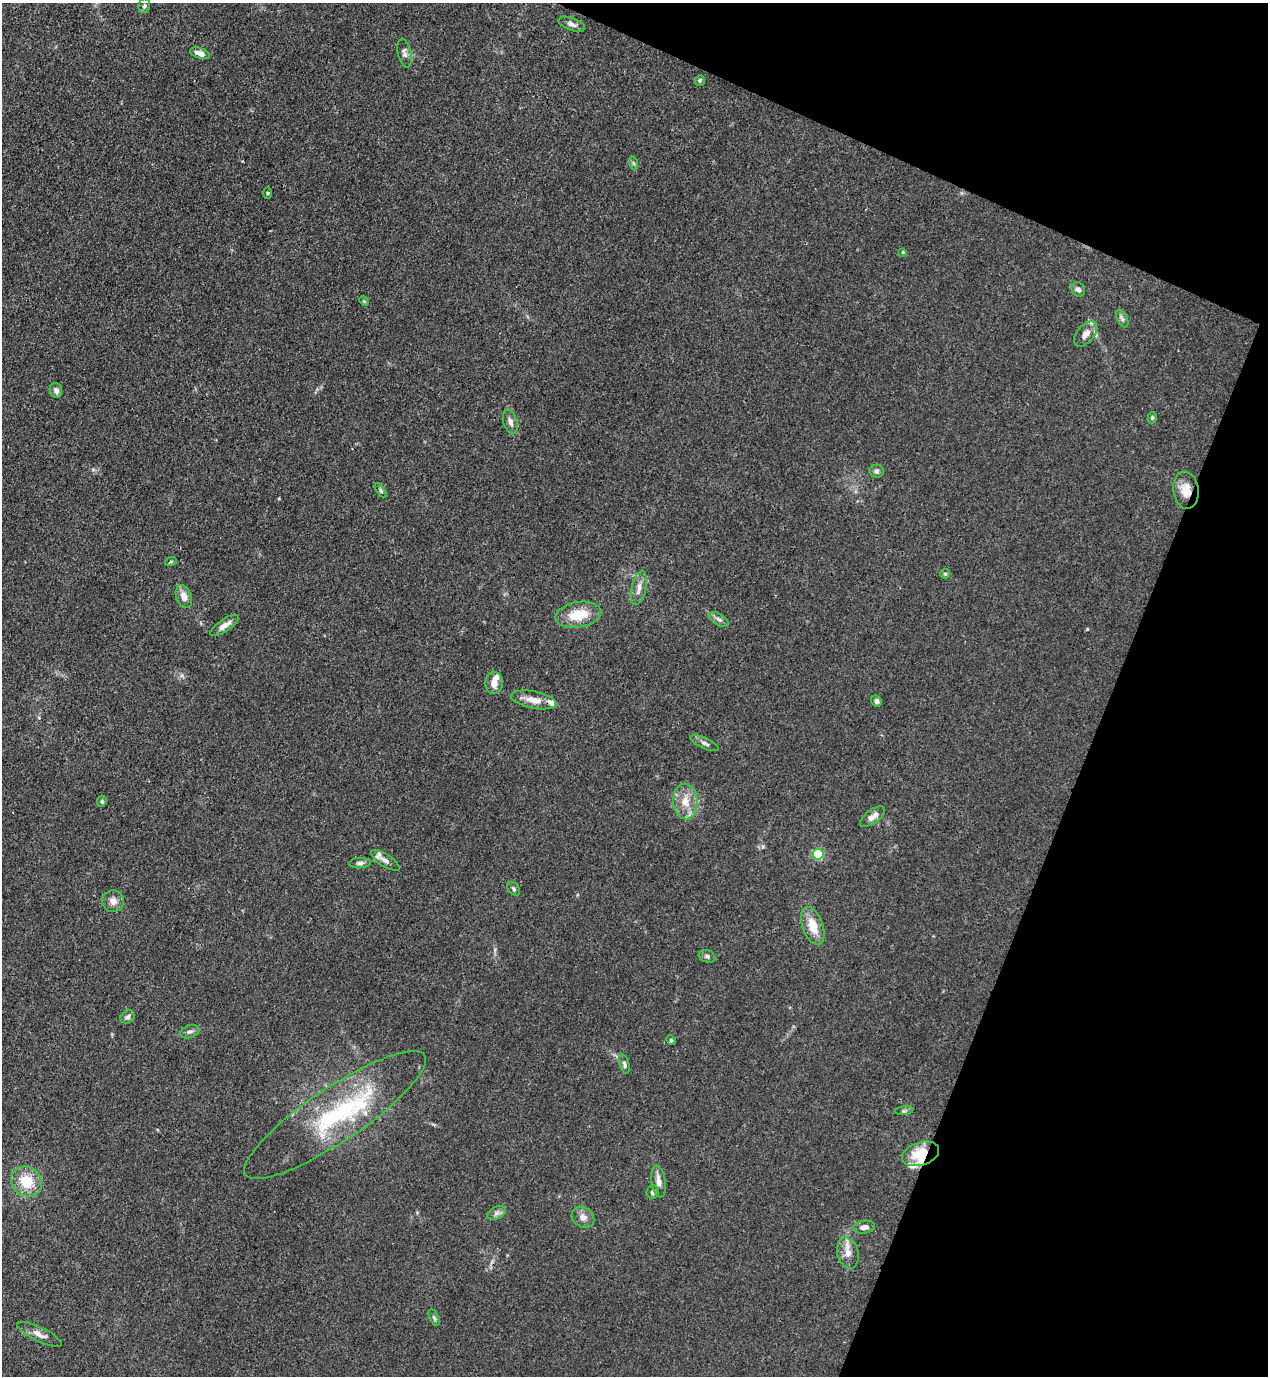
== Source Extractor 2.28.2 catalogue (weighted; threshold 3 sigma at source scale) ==
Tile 8 of 4 x 4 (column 4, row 2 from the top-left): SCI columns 4152-5417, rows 2791-4164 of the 5639 x 5578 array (HDU 1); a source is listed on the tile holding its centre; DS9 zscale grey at full resolution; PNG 1270 x 1378 px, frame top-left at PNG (2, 3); each listed source drawn as its Kron ellipse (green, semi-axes under 4 px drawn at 4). Shown black and unused: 20% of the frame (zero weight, under 3 of 4 exposures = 7% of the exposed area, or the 3 px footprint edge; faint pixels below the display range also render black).
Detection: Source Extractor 2.28.2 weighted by HDU 2 'WHT'; one run over the whole footprint, this tile lists its part. Background 0.0149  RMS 0.0024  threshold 0.011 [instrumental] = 3 sigma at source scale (4.5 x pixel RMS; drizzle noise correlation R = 1.50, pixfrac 1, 0.05/0.05 arcsec/px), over >= 5 px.
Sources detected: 62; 7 inside a brighter listed object's ellipse — not listed separately; the other 55 listed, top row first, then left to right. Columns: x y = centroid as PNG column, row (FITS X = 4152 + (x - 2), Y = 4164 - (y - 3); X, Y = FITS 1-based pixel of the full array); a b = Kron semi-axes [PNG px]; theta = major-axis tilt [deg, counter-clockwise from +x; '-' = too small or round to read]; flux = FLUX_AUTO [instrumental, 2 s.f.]
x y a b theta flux
144 6 7 6 - 0.52
572 24 14 6 -21 1.1
200 53 10 5 -19 1.5
404 53 14 6 -78 1.1
700 80 5 5 - 0.38
633 163 7 4 -71 0.44
267 193 5 3 - 0.28
903 252 4 3 - 0.27
1078 289 8 6 -53 0.92
364 301 5 4 - 0.26
1122 318 9 5 -63 0.73
1086 334 15 8 49 2.1
56 390 7 6 - 1.1
1152 418 6 4 74 0.38
510 422 12 7 -74 1.3
876 471 7 6 - 0.65
381 490 8 4 -55 0.47
1186 490 19 12 -82 3.8
171 561 6 4 20 0.34
945 574 5 4 - 0.31
639 588 17 7 78 2
184 597 12 7 -71 2.3
578 615 23 12 10 6.6
719 619 11 5 -33 0.91
225 625 17 6 34 1.8
494 683 11 8 89 2.1
534 700 23 8 -11 3
876 701 6 5 - 0.68
705 743 15 5 -24 0.86
102 801 6 5 - 0.42
685 801 18 12 -86 4.1
873 817 15 6 36 1.7
818 854 5 5 - 21
385 860 16 6 -33 1.3
360 863 11 5 3 0.77
514 889 8 5 -52 0.52
113 901 11 11 - 1.8
813 926 20 10 -70 4.7
707 956 8 6 -18 0.67
128 1017 7 6 - 0.79
190 1032 10 6 20 0.84
671 1040 5 4 - 0.32
624 1064 10 5 -76 0.61
904 1111 9 4 6 0.46
335 1115 108 27 34 33
920 1154 19 11 17 7.9
27 1182 16 14 -39 6.8
659 1182 16 7 -82 2
653 1192 6 6 - 0.84
497 1213 10 6 27 0.91
583 1217 12 9 -36 1.6
864 1227 11 6 7 1.4
848 1253 16 10 -75 2.5
434 1318 9 4 -65 0.46
39 1334 24 7 -25 1.9
Overlapping masked pixels (flux is a lower limit): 2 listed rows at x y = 1186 490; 920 1154